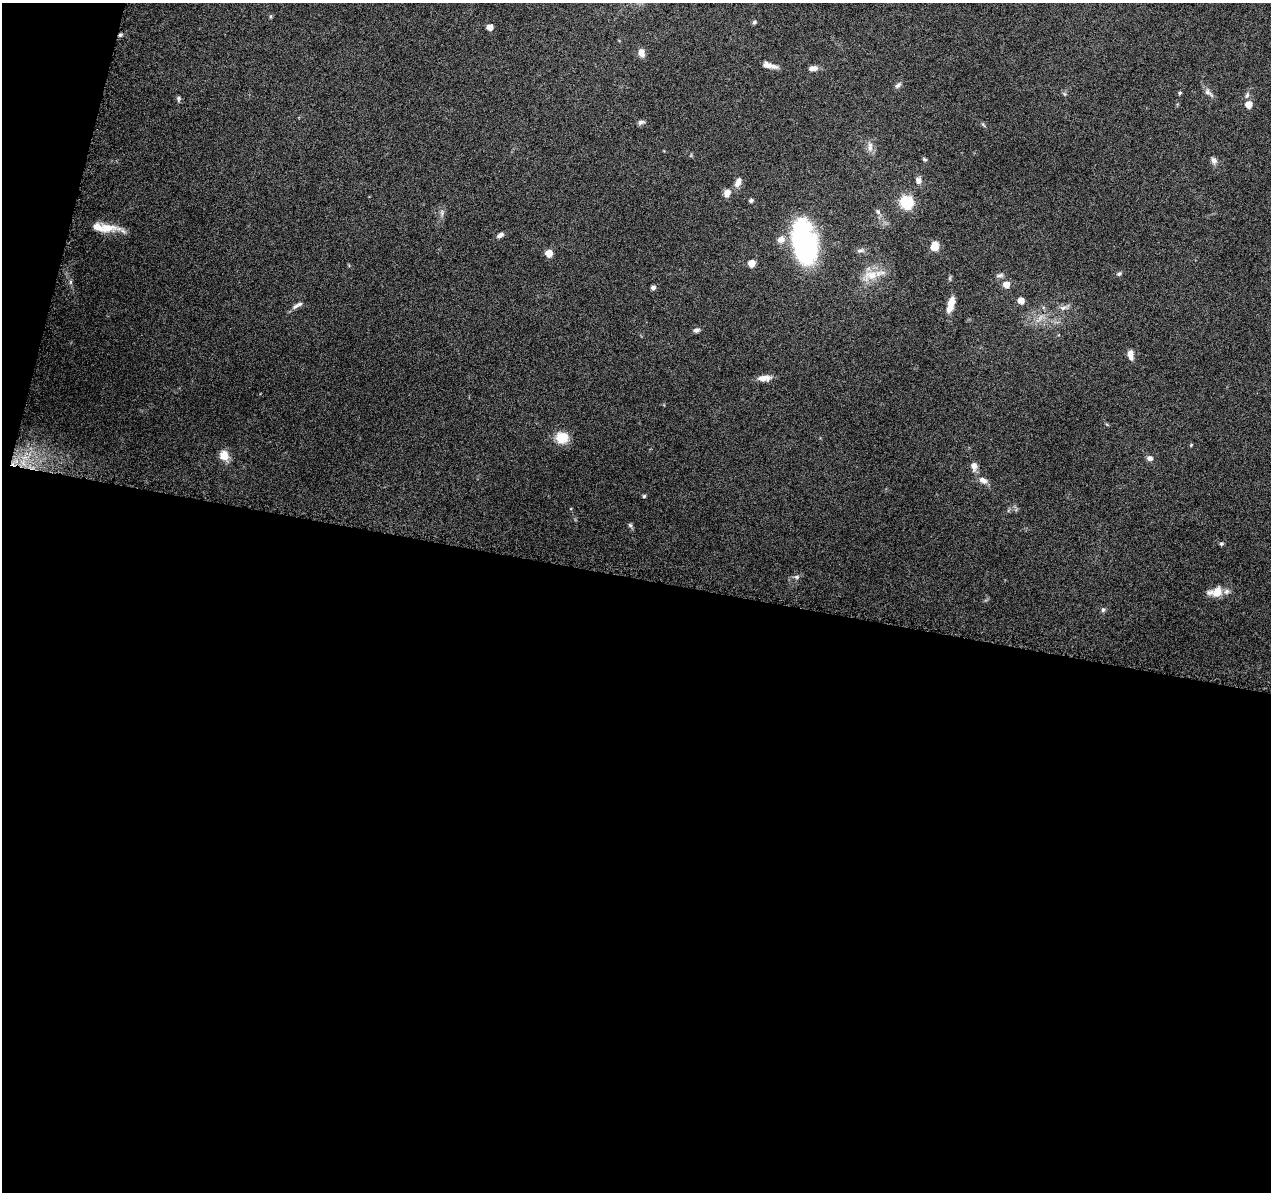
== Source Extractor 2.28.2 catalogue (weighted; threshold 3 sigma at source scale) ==
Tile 13 of 4 x 4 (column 1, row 4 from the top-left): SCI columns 25-1293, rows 304-1493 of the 5116 x 5307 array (HDU 1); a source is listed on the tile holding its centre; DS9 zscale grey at full resolution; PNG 1273 x 1194 px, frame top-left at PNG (2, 3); no overlay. Shown black and unused: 54% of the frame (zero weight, under 9 of 18 exposures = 2% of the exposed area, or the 3 px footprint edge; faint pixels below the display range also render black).
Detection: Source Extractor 2.28.2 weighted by HDU 2 'WHT'; one run over the whole footprint, this tile lists its part. Background 0.116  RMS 0.0038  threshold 0.0155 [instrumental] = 3 sigma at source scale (4.09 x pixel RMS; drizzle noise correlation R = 1.36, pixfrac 0.8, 0.0396/0.0396 arcsec/px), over >= 5 px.
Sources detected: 61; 1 inside a brighter object's white glare — not listed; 3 inside a brighter listed object's ellipse — not listed separately; the other 57 listed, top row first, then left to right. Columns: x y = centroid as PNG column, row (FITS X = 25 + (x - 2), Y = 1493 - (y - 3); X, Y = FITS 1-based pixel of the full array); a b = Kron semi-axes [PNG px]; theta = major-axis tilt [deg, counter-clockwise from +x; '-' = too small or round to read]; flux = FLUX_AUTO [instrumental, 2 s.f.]
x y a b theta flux
754 22 6 5 - 0.62
490 27 5 4 - 3.7
120 35 5 4 - 0.57
641 53 9 7 -81 2.3
767 65 13 9 -18 1.9
813 68 10 6 10 1.9
898 85 10 6 41 1
1208 92 16 6 -41 1.5
1180 93 5 4 - 0.5
1247 95 9 5 79 0.96
178 98 7 5 -83 0.69
1248 104 5 5 - 5.3
641 122 9 5 16 0.93
983 124 9 3 -56 0.53
870 146 16 6 -88 1.9
924 159 6 5 - 0.56
1214 161 10 7 -63 1.3
918 181 10 8 -88 1.6
738 182 13 7 65 2.3
727 193 9 7 69 2.2
751 200 5 4 - 0.68
907 202 6 6 - 51
878 212 8 5 -63 0.92
442 213 10 4 -86 0.93
106 228 36 9 -7 6.1
500 235 9 5 30 1.3
804 244 43 25 -78 52
935 246 8 7 - 5.1
860 250 11 5 9 0.96
549 253 5 5 - 5.9
752 263 5 5 - 5.7
1119 274 6 5 - 0.67
870 275 22 13 13 6.2
1000 275 10 6 15 1
70 282 7 4 90 0.61
1006 284 5 5 - 3.8
653 288 5 4 - 1.1
1021 301 5 5 - 3.4
951 304 18 7 73 4.2
296 306 12 6 37 1.4
1063 308 12 6 10 1.5
1040 318 11 5 63 1.6
696 330 7 5 14 1.1
1131 355 11 6 -82 2.4
764 378 15 7 3 3
562 438 9 9 - 10
1191 445 5 3 - 0.33
224 455 12 10 -66 4.2
1149 458 8 7 - 1.3
974 466 11 7 -89 2.2
983 480 11 7 -30 2.1
644 496 4 4 - 0.59
630 525 7 5 -61 0.69
1221 544 5 5 - 0.56
797 577 7 5 -13 0.85
1216 592 17 10 11 5.4
1103 610 6 5 - 0.73
Overlapping masked pixels (flux is a lower limit): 1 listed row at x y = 120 35